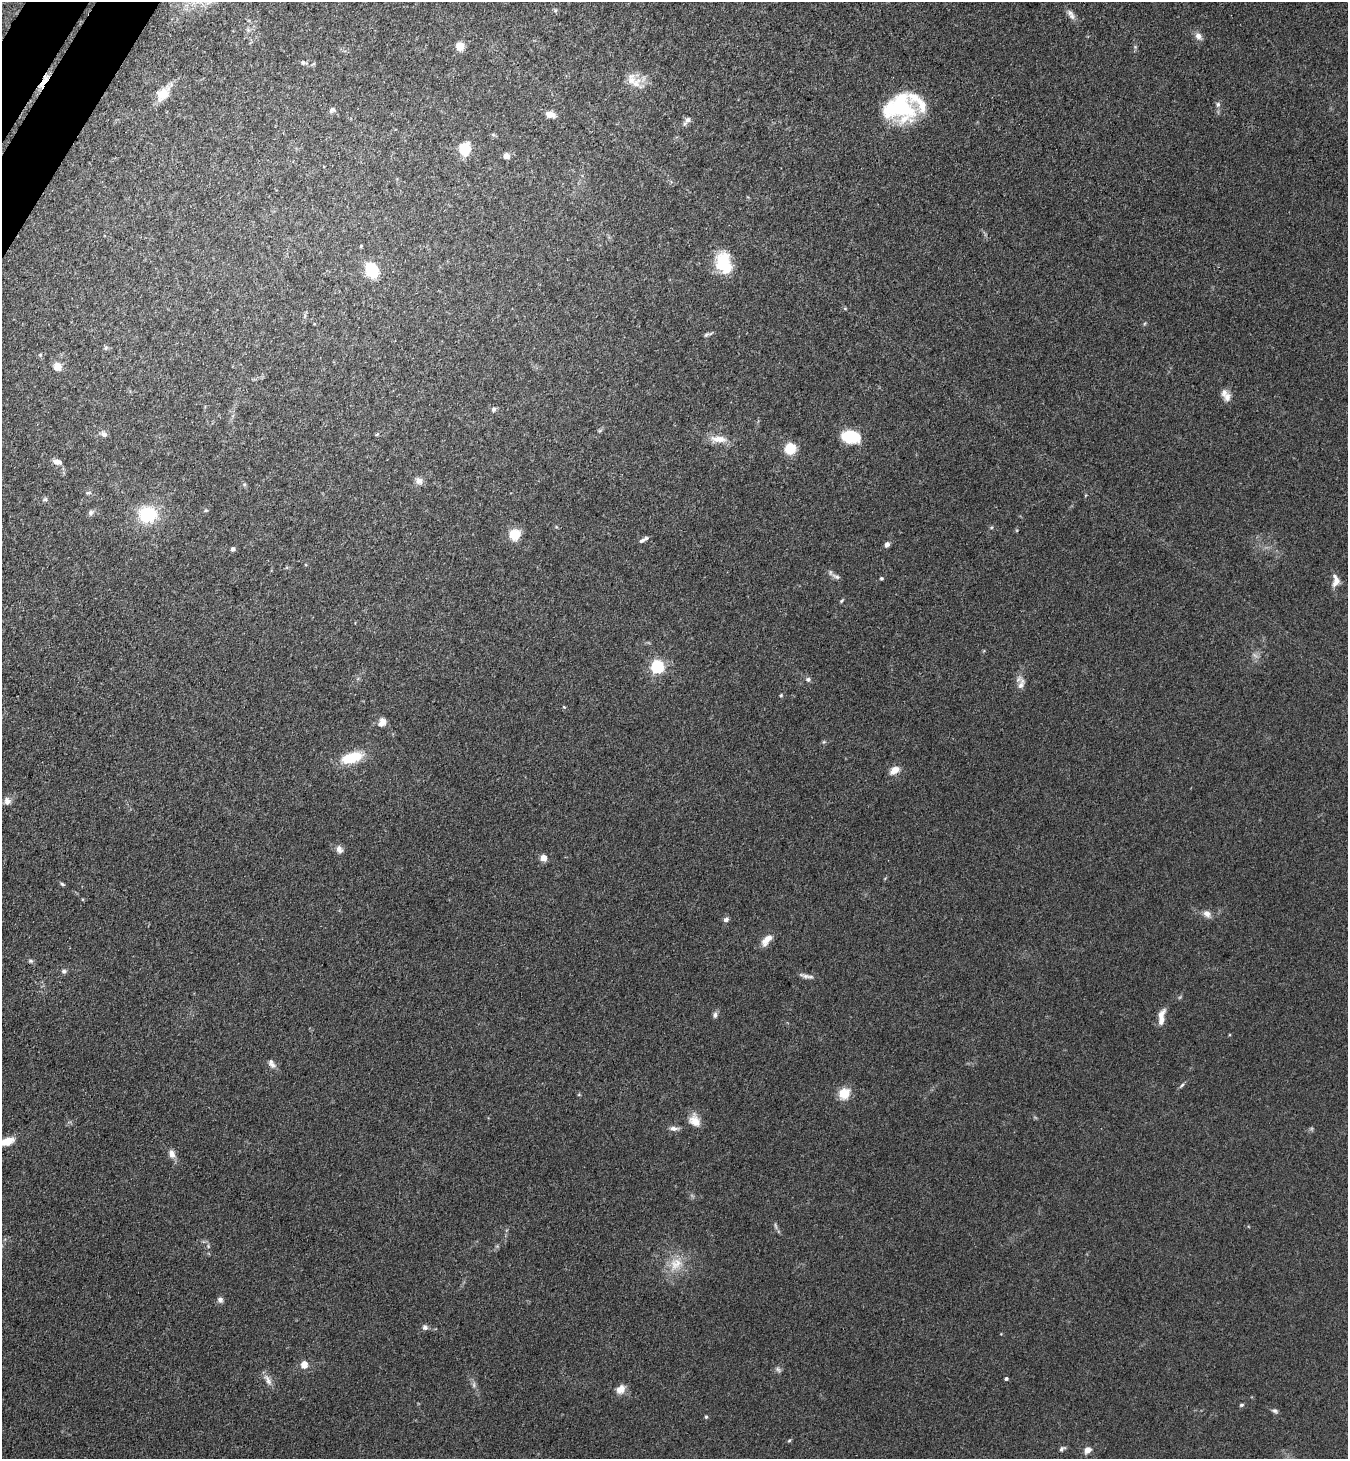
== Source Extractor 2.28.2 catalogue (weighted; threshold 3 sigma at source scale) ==
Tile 11 of 4 x 4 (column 3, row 3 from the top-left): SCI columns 2893-4238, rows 1493-2949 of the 5924 x 5902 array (HDU 1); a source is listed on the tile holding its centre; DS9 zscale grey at full resolution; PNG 1350 x 1461 px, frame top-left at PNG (2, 2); no overlay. Shown black and unused: <1% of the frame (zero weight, under 3 of 4 exposures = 5% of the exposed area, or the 3 px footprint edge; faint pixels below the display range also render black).
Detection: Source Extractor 2.28.2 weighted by HDU 2 'WHT'; one run over the whole footprint, this tile lists its part. Background 0.18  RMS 0.0084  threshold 0.038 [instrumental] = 3 sigma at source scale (4.5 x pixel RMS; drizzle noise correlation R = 1.50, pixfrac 1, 0.05/0.05 arcsec/px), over >= 5 px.
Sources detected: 98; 4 too faint to see at this stretch — not listed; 4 inside a brighter listed object's ellipse — not listed separately; the other 90 listed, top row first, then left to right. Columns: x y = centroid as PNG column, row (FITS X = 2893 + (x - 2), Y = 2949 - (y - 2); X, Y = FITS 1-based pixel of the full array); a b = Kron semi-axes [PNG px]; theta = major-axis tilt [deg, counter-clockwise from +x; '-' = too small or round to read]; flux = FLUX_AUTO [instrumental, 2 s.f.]
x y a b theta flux
1072 16 10 8 -62 4
1198 36 9 7 -54 5.4
460 46 8 8 - 11
303 63 8 6 -7 2.4
631 80 21 15 87 14
45 81 25 6 54 8.6
163 94 20 12 53 14
1218 104 7 6 - 2.3
901 107 36 26 -56 67
332 110 8 6 40 2.5
550 115 12 7 -13 6.5
688 120 12 7 45 3.7
493 135 7 4 -1 1.2
464 148 9 8 - 33
506 156 7 6 - 4.4
361 246 4 3 - 0.92
723 263 23 15 -75 36
372 270 10 8 -60 56
845 308 6 4 -1 0.97
708 334 14 4 19 2.1
106 348 7 5 88 1.6
40 355 5 4 - 1.1
57 366 8 7 - 11
1227 397 13 9 78 5.6
494 409 7 5 47 2.1
600 430 6 4 20 1.2
104 434 8 7 - 3.6
377 434 6 4 44 1
851 437 18 12 -7 33
718 439 23 9 -3 11
790 448 8 8 - 30
57 462 11 7 -14 5
419 481 10 9 - 4.6
88 493 8 4 -7 1.6
45 499 7 5 28 1.7
206 510 6 4 17 1.1
91 513 9 6 54 2.7
148 515 17 15 -5 48
515 534 12 11 - 17
642 541 8 5 21 2.1
887 544 7 6 - 3
233 549 5 4 - 2.8
836 576 14 6 -24 3.4
881 578 4 4 - 1.2
1336 580 18 9 -89 6.9
841 601 6 4 33 1.1
658 667 6 6 - 120
808 679 7 6 - 2.2
1021 684 19 8 80 6.3
781 695 5 4 - 0.95
564 707 5 4 - 0.87
382 722 10 7 67 6.4
824 742 5 5 - 1.2
352 758 27 12 17 27
894 770 12 8 32 7.7
7 801 10 9 - 4.8
339 849 11 8 -62 4.3
543 858 5 5 - 12
62 884 7 4 -28 1.4
1207 914 10 8 -45 5.1
726 920 7 5 23 2.6
767 940 17 8 50 8.7
31 961 7 5 -15 1.9
64 971 7 5 6 2.3
805 976 18 5 -18 3.7
715 1015 8 6 76 2.6
1161 1017 20 7 81 8.6
272 1065 12 7 -28 4.1
1182 1085 9 4 45 1.7
844 1094 14 12 49 14
579 1095 5 3 - 0.86
695 1120 17 12 -57 10
674 1128 12 6 -3 3.7
7 1141 16 10 23 11
172 1154 11 7 -74 5.5
208 1246 6 4 -49 1.2
676 1264 23 17 46 19
220 1300 8 7 - 2.9
425 1327 7 6 - 2.9
304 1365 9 8 - 7.1
778 1370 9 5 -38 2.2
1006 1379 4 4 - 1.6
268 1380 17 7 -65 5.4
621 1389 13 9 47 7.3
1241 1405 6 4 16 1.3
1275 1411 9 5 -29 2.1
706 1417 5 4 - 1.3
789 1440 6 4 43 1.1
1062 1449 8 5 36 2.2
1087 1450 9 7 45 5.6
Overlapping masked pixels (flux is a lower limit): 1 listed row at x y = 45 81
Isophote crosses this tile's border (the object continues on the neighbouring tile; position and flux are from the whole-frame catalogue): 1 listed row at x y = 7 1141